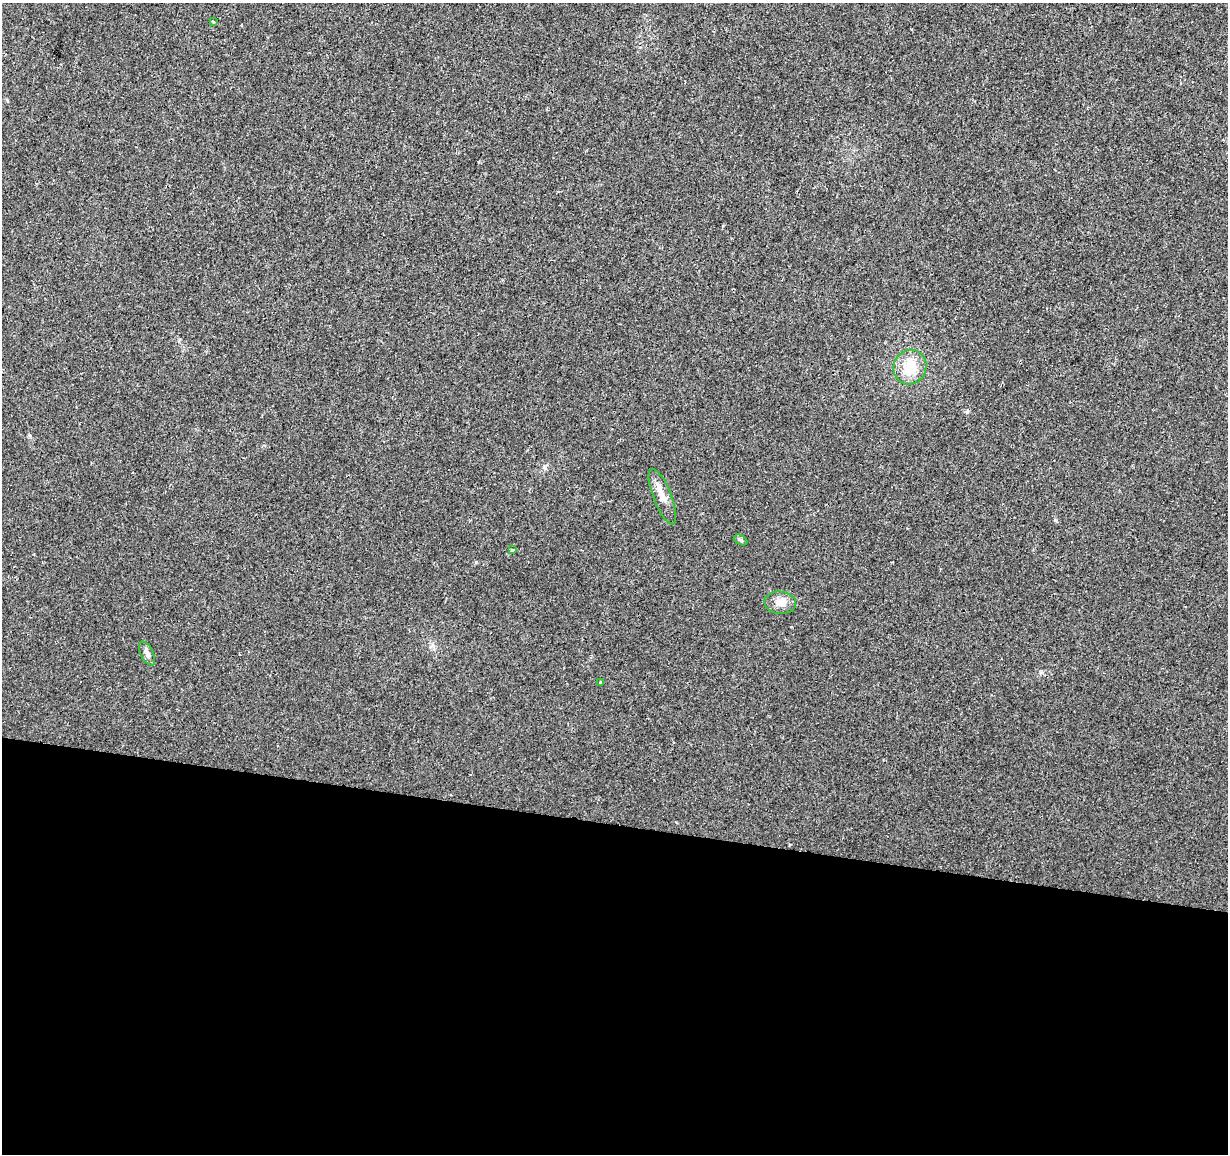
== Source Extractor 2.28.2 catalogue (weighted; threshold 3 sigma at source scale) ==
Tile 14 of 4 x 4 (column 2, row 4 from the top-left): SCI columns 1227-2452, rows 225-1376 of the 4913 x 5118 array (HDU 1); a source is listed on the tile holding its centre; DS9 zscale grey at full resolution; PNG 1230 x 1156 px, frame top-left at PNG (2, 3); each listed source drawn as its Kron ellipse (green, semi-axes under 4 px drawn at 4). Shown black and unused: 29% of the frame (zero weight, under 2 of 3 exposures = <1% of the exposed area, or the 3 px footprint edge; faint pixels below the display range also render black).
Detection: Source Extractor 2.28.2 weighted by HDU 2 'WHT'; one run over the whole footprint, this tile lists its part. Background 0.00516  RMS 0.0036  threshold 0.016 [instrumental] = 3 sigma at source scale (4.5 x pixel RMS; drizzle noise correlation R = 1.50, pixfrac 1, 0.0396/0.0396 arcsec/px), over >= 5 px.
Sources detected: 8; all 8 listed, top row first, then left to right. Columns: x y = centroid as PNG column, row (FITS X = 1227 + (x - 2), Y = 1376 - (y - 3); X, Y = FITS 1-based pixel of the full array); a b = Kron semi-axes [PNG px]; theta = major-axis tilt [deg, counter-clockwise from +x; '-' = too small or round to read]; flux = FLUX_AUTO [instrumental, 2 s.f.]
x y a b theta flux
213 22 3 3 - 0.45
910 367 18 16 64 9.3
662 497 29 9 -68 4
741 540 7 4 -28 0.63
512 550 3 3 - 0.39
780 603 16 11 -5 3.7
147 654 13 6 -64 1.6
600 683 3 3 - 0.75